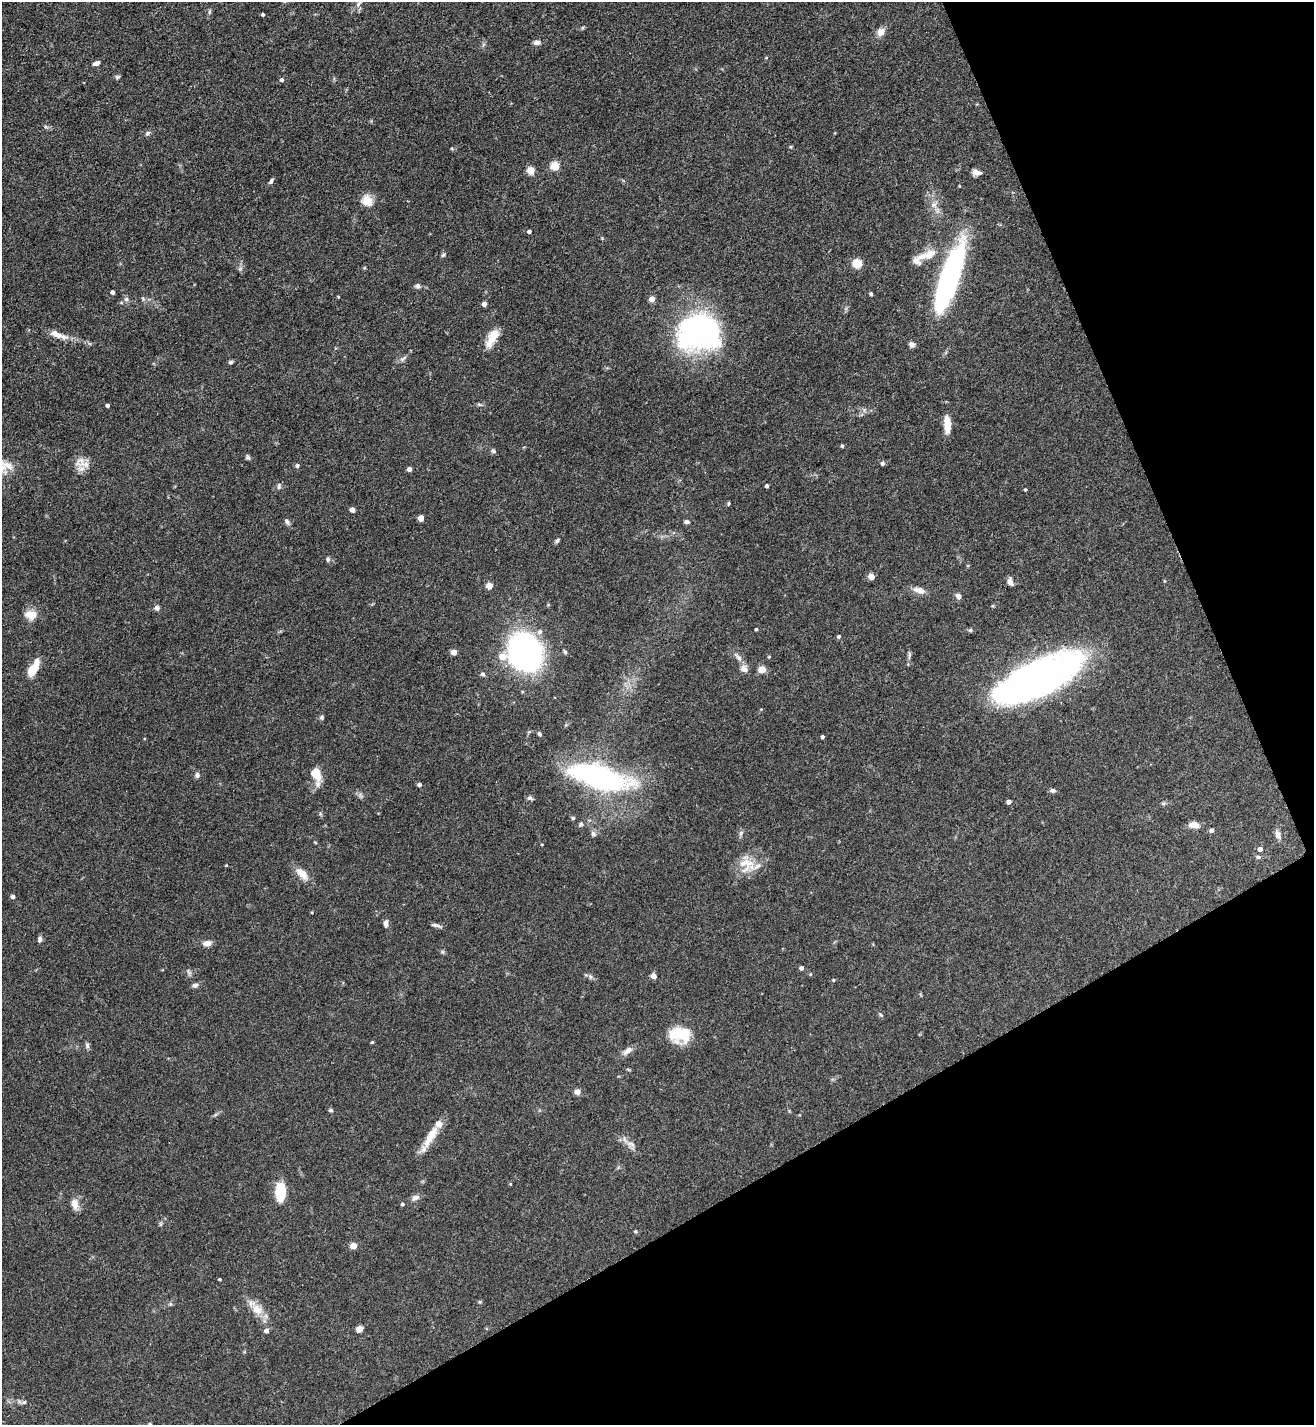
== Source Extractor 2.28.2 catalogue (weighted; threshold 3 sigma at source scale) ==
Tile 12 of 4 x 4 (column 4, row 3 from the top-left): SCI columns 4087-5398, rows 1426-2848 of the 5688 x 5699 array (HDU 1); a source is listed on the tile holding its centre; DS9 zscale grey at full resolution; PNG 1316 x 1427 px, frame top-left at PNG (2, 2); no overlay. Shown black and unused: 24% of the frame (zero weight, under 3 of 5 exposures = <1% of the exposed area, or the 3 px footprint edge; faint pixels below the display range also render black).
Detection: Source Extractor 2.28.2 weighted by HDU 2 'WHT'; one run over the whole footprint, this tile lists its part. Background 0.0758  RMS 0.004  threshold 0.018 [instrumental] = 3 sigma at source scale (4.5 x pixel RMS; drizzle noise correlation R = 1.50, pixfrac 1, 0.05/0.05 arcsec/px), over >= 5 px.
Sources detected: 141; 1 inside a brighter object's white glare — not listed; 3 inside a brighter listed object's ellipse — not listed separately; the other 137 listed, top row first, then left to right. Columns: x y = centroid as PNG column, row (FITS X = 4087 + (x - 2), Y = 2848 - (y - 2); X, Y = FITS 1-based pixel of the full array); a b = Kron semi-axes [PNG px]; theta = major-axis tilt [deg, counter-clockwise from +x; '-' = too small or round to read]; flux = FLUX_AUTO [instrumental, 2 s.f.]
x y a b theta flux
359 4 13 5 54 1.7
209 12 6 4 89 0.59
263 14 3 3 - 0.6
881 32 10 9 - 2.6
537 42 9 5 3 1.5
766 58 4 3 - 0.31
96 63 8 5 20 1.5
117 77 7 5 13 0.68
282 80 5 5 - 0.88
46 127 6 4 -18 0.64
147 133 8 5 43 0.88
555 166 5 5 - 17
531 170 5 5 - 10
976 172 9 6 -12 2.4
271 181 8 4 54 0.88
367 201 16 13 -52 4.8
934 204 10 6 39 1.7
529 231 4 4 - 1
443 255 6 5 - 0.68
927 255 31 11 17 7.5
857 263 5 5 - 20
949 278 67 16 71 91
418 286 7 6 - 1.1
112 292 4 3 - 1.1
871 294 4 4 - 0.74
338 297 3 3 - 0.36
126 299 6 6 - 1
143 299 7 4 -56 0.64
652 299 5 4 - 3.6
484 304 4 4 - 2.1
699 332 43 33 0 99
55 333 34 8 -19 4.9
492 339 28 10 55 5.6
912 345 6 6 - 1.7
403 358 13 4 38 1.2
230 362 6 5 - 0.69
479 404 6 4 -19 0.57
107 405 4 4 - 1.1
947 424 21 7 -86 5.4
842 446 4 4 - 0.64
493 451 7 5 -35 0.81
248 457 7 5 -37 0.74
882 463 5 5 - 0.91
85 464 20 7 -6 3.8
297 466 5 5 - 0.91
409 469 4 4 - 1.8
279 486 8 5 80 0.89
767 486 4 3 - 1.1
1025 489 4 3 - 0.45
728 503 6 3 81 0.44
352 510 4 4 - 2.8
421 518 4 4 - 5.3
287 522 9 5 -51 1.1
687 522 6 5 - 0.96
557 541 8 4 45 0.76
328 559 6 5 - 0.79
871 577 4 4 - 5.1
1010 581 10 6 -78 1.7
489 586 5 4 - 6.1
919 590 16 8 -14 3
958 596 8 6 -38 1.5
157 608 7 6 - 1.3
31 615 17 11 -5 4.4
756 629 3 3 - 0.49
970 630 6 5 - 0.65
540 632 7 7 - 1.5
839 636 5 4 - 0.74
454 652 4 4 - 4.6
525 652 22 18 -67 190
565 652 6 4 -61 0.58
909 655 13 4 87 1
502 657 6 6 - 5.2
738 657 12 6 -45 1.9
33 669 19 8 61 8.5
744 669 10 8 -29 2.2
762 670 10 8 0 2.5
483 674 5 5 - 1
1035 680 80 27 26 200
322 717 6 5 - 0.67
540 734 6 4 -59 0.71
822 737 3 3 - 0.85
316 774 17 11 -65 6.4
197 775 7 6 - 1.1
598 777 58 20 -16 93
419 785 4 4 - 1.1
1053 790 7 5 -7 1
530 798 8 6 -19 0.93
1009 802 4 4 - 1.9
573 818 5 5 - 0.54
581 824 6 5 - 1
1194 825 12 6 -5 3.2
1212 830 5 4 - 1.2
741 833 8 5 60 0.92
593 834 8 6 -71 1.1
1278 835 12 7 -74 1.9
315 842 5 3 - 0.31
542 844 4 2 - 0.29
1260 849 5 5 - 1.6
1258 857 6 5 - 0.71
747 864 25 20 -11 8.7
226 865 3 3 - 0.31
302 874 19 10 -47 4.6
13 896 4 4 - 1.4
386 923 10 5 86 1.4
436 925 14 4 -12 1.2
40 939 7 5 71 1
207 943 10 7 6 2.2
442 952 6 5 - 0.64
801 968 4 4 - 1.4
590 976 7 5 -79 0.82
653 976 4 4 - 4.1
834 980 4 4 - 0.4
195 985 7 6 - 1.4
881 1015 7 4 -45 0.58
681 1034 24 16 -37 12
372 1042 4 3 - 0.45
87 1045 8 5 -82 1.1
627 1051 15 7 37 2.3
577 1092 7 7 - 1.6
331 1110 6 5 - 0.67
431 1136 35 10 60 7.8
631 1144 14 7 -16 2.3
510 1184 4 4 - 0.37
280 1192 19 9 88 13
415 1198 11 7 25 1.6
75 1204 15 9 -73 3.1
402 1204 4 4 - 0.65
161 1224 7 4 90 0.59
635 1231 4 4 - 0.43
353 1246 4 4 - 7.2
220 1279 4 3 - 0.43
170 1304 6 5 - 0.63
257 1309 18 13 -37 5.5
360 1329 5 4 - 6.6
266 1330 5 5 - 1.6
24 1402 8 5 17 0.87
150 1424 5 5 - 0.48
Isophote crosses this tile's border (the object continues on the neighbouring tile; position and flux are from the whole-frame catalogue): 2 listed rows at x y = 359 4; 150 1424